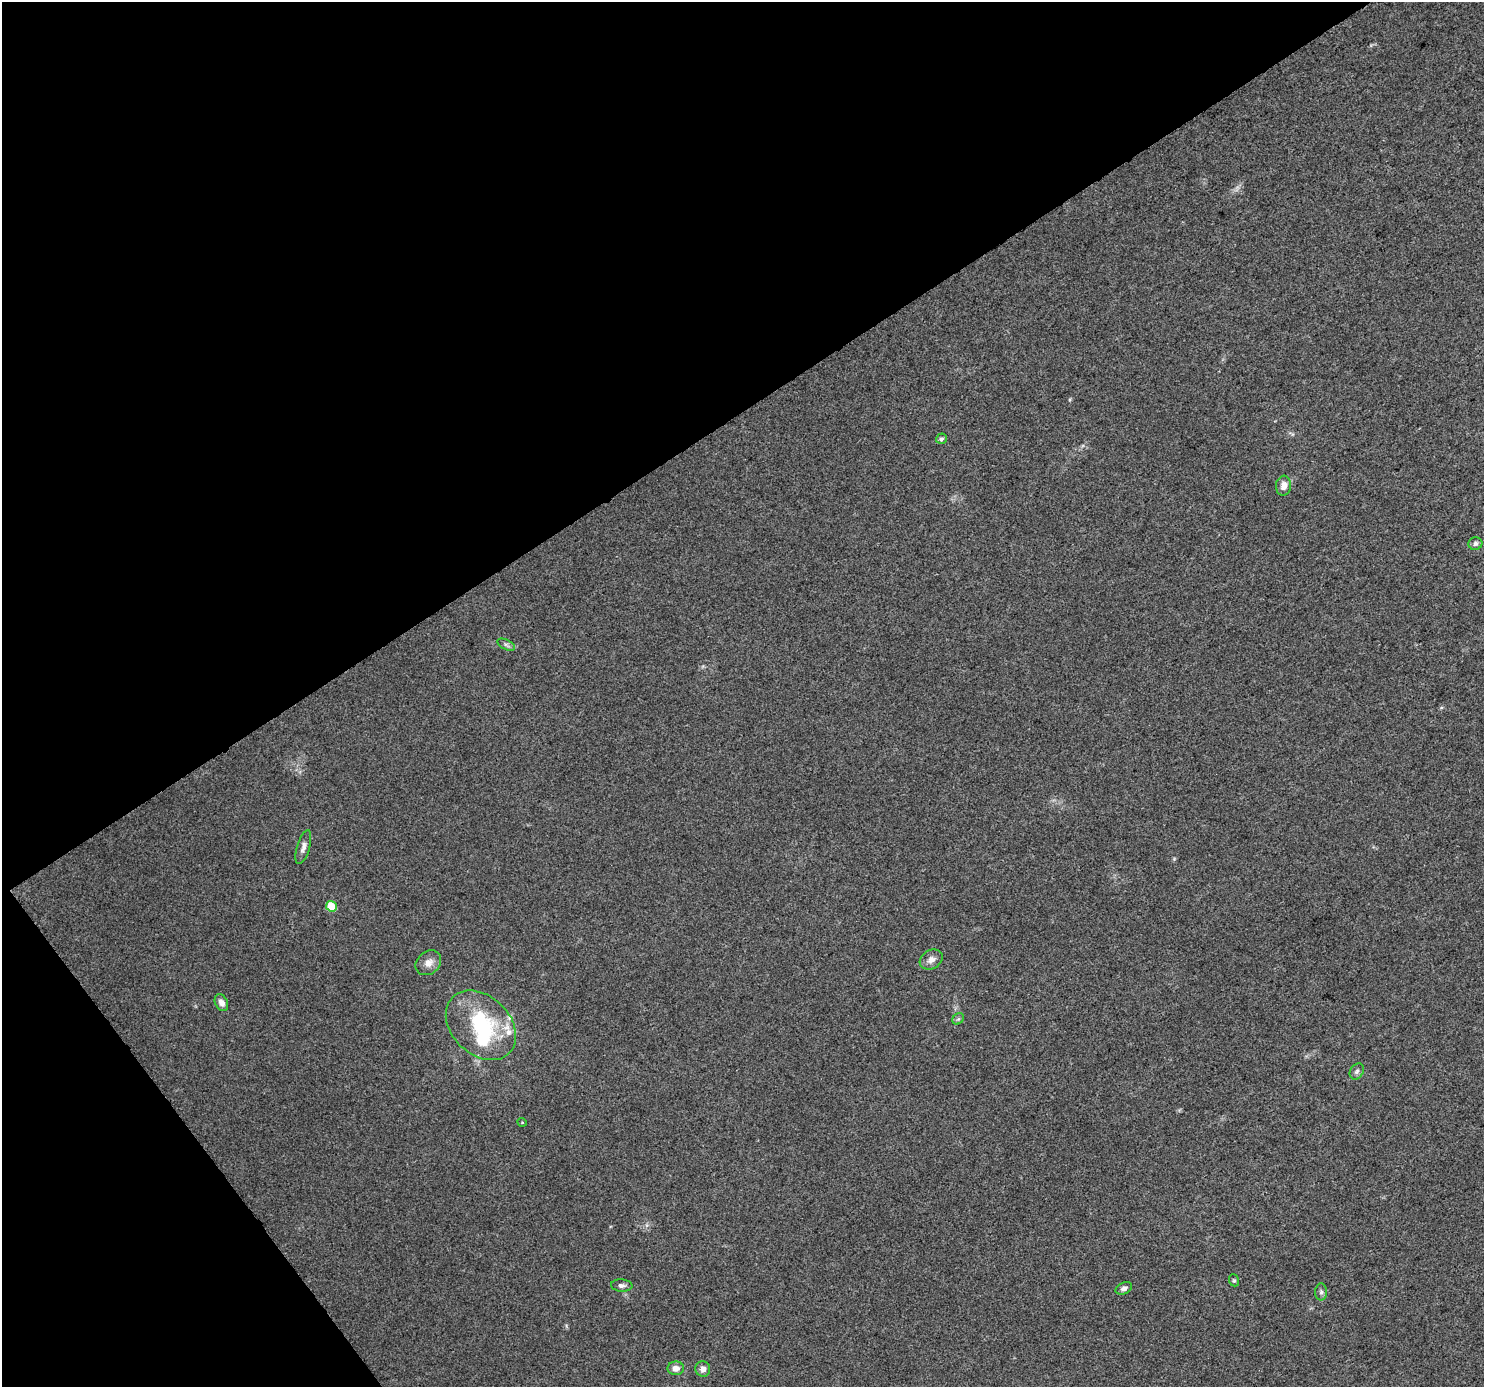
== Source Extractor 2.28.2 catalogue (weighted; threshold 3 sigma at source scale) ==
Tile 5 of 4 x 4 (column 1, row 2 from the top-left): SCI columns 8-1489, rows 2963-4347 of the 5940 x 5862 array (HDU 1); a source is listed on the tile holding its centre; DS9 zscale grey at full resolution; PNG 1486 x 1389 px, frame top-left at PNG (2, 2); each listed source drawn as its Kron ellipse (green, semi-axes under 4 px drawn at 4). Shown black and unused: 35% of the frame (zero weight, under 3 of 5 exposures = <1% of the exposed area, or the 3 px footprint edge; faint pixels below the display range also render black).
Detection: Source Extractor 2.28.2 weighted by HDU 2 'WHT'; one run over the whole footprint, this tile lists its part. Background 0.0143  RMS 0.0045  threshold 0.0201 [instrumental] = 3 sigma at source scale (4.5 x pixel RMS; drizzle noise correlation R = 1.50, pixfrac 1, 0.0396/0.0396 arcsec/px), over >= 5 px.
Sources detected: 22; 1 inside a brighter object's white glare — neither listed nor drawn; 2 inside a brighter listed object's ellipse — not listed separately; the other 19 listed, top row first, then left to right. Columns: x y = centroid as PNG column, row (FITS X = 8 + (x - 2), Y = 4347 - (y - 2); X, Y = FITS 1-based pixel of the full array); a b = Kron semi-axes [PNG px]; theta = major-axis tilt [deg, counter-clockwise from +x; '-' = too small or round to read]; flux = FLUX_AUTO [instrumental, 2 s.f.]
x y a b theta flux
941 439 5 5 - 1.1
1284 486 10 7 84 3.2
1475 544 7 6 - 1.4
506 645 9 5 -26 1.1
303 847 17 6 74 2.3
331 906 5 5 - 15
931 959 12 9 30 2.6
428 963 14 11 42 3.6
221 1003 9 6 -62 2.7
958 1019 6 5 - 0.8
481 1025 40 29 -44 39
1357 1071 8 6 56 1.3
522 1122 4 3 - 0.33
1234 1280 6 5 - 0.63
622 1285 11 6 -4 1.4
1124 1288 8 5 27 1.5
1321 1292 8 6 90 1.2
676 1368 8 7 - 3
703 1369 8 7 - 2.1